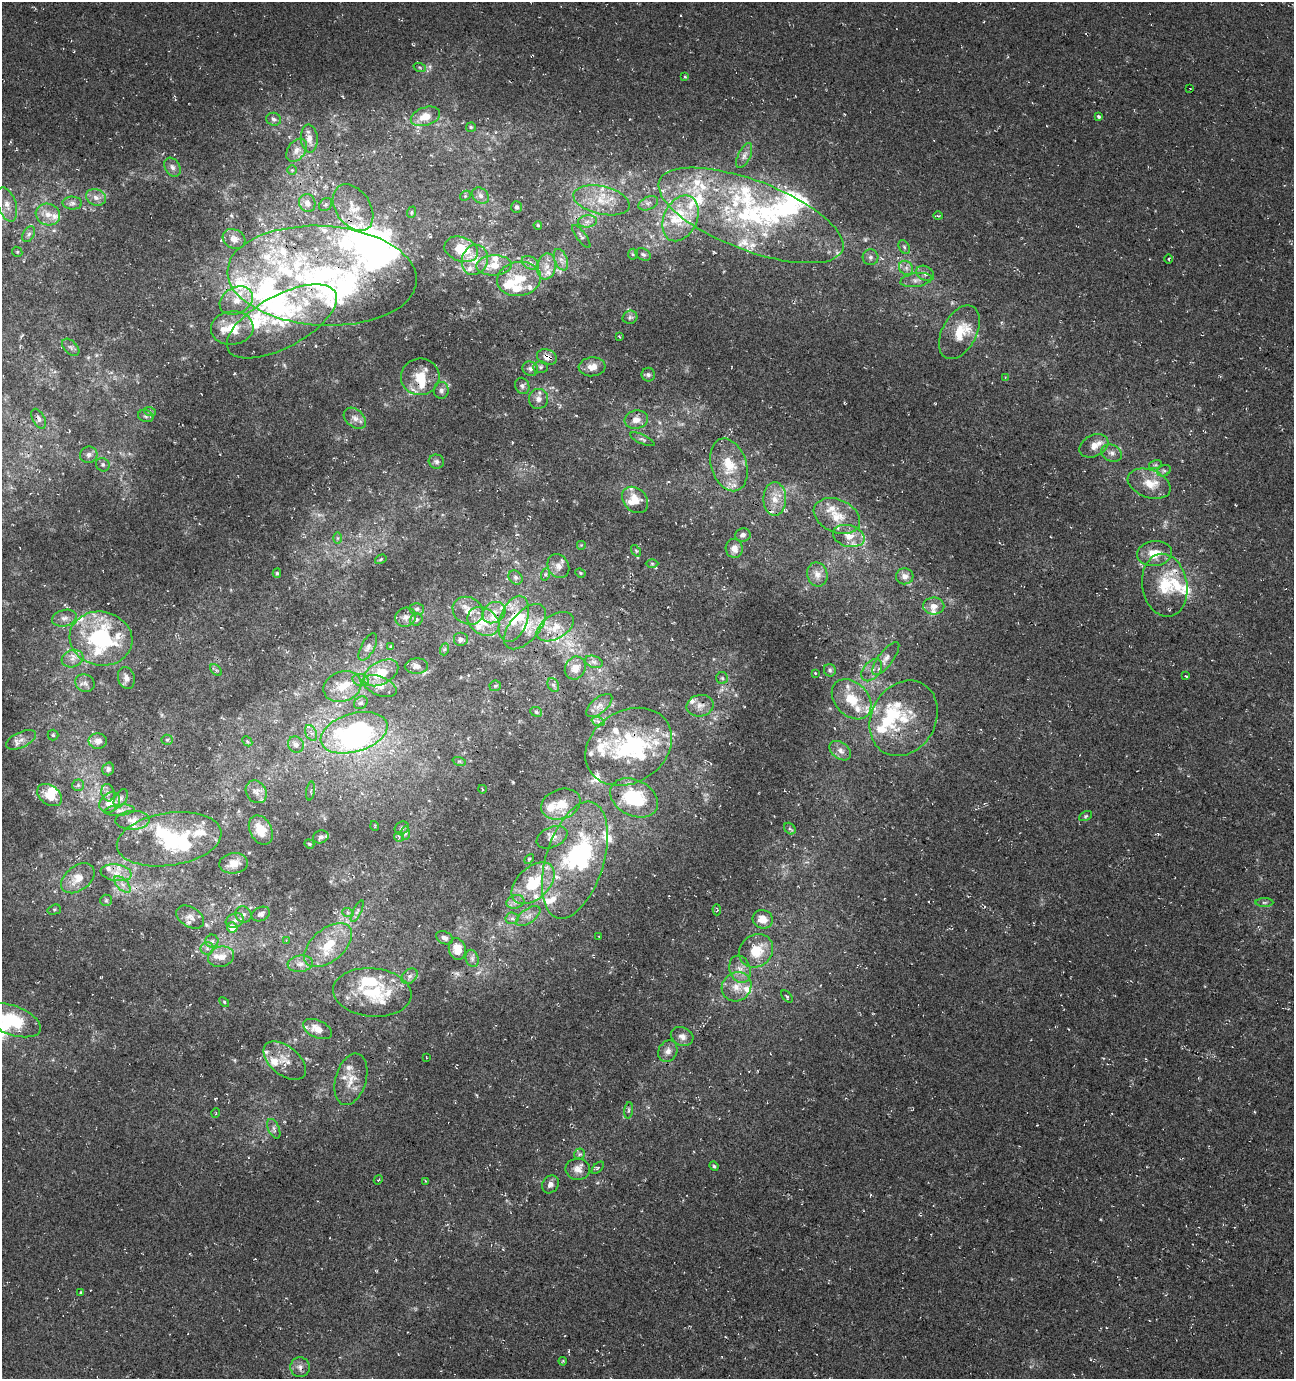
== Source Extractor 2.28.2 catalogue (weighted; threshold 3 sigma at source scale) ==
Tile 6 of 4 x 4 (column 2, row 2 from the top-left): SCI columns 1509-2800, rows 2765-4141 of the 5661 x 5522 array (HDU 1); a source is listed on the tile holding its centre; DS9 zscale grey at full resolution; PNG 1296 x 1381 px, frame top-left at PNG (2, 2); each listed source drawn as its Kron ellipse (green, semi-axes under 4 px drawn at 4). Shown black and unused: <1% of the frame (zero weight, under 3 of 4 exposures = <1% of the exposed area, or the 3 px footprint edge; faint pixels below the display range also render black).
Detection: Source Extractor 2.28.2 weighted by HDU 2 'WHT'; one run over the whole footprint, this tile lists its part. Background -0.0179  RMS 0.0061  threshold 0.0274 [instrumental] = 3 sigma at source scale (4.5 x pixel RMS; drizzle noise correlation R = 1.50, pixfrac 1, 0.0396/0.0396 arcsec/px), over >= 5 px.
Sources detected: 344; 14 inside a brighter object's white glare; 2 cosmic-ray / hot-pixel residue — neither listed nor drawn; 90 inside a brighter listed object's ellipse — not listed separately; the other 238 listed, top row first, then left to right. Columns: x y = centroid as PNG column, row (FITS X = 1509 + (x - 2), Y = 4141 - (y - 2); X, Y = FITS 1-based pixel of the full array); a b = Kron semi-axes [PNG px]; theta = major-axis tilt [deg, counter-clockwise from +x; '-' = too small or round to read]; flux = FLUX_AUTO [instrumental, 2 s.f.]
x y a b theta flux
420 68 6 4 -20 0.81
685 76 3 3 - 0.68
1190 88 2 2 - 0.34
425 116 15 9 18 8.6
1099 116 4 4 - 0.94
274 119 7 6 - 1.7
471 127 5 4 - 0.78
309 139 14 8 -86 4.2
296 150 13 8 55 4.3
744 156 13 6 65 3.1
172 167 10 7 -58 2.6
292 170 5 5 - 0.73
465 196 6 4 46 0.85
481 196 9 7 -46 2.5
96 197 10 8 -21 3.6
601 200 29 14 -13 17
72 203 10 6 -1 2.3
307 203 9 8 - 4.1
648 203 10 6 23 2.6
7 205 17 9 -71 6.6
326 205 7 6 - 1.3
517 207 6 5 - 1.3
353 208 25 17 -56 13
412 212 6 3 71 0.74
48 215 12 10 -20 6.8
751 215 98 35 -21 130
938 216 5 3 - 0.57
680 218 24 16 65 20
588 221 9 6 7 2.7
538 225 4 3 - 0.78
29 234 8 5 60 1.9
581 236 14 4 -53 1.8
234 239 12 9 -27 4.8
904 247 7 5 -60 1.3
461 249 17 12 -20 16
17 252 5 4 - 0.83
633 254 5 5 - 0.86
643 254 8 5 -25 1.4
870 257 8 8 - 2
1169 259 5 3 - 0.67
475 260 15 13 70 8.8
561 260 11 6 -68 3.3
530 263 9 6 -28 2.7
494 265 18 10 2 8.6
546 266 13 9 81 6.1
906 268 8 6 -47 2.3
925 273 9 7 -32 2.7
322 276 95 50 -3 180
519 279 22 17 10 18
916 280 16 7 8 3.8
236 301 18 13 28 10
630 317 7 6 - 1.5
282 321 61 26 28 40
232 328 21 16 5 16
959 332 29 17 62 17
619 336 3 3 - 0.53
71 347 10 6 -45 2.1
547 357 10 7 -19 5.2
541 367 7 6 - 1.6
592 367 13 9 4 5.4
530 369 8 7 - 2.1
648 375 7 6 - 1.4
420 377 19 18 - 13
1005 378 4 3 - 0.73
522 386 8 7 - 1.9
441 390 8 7 - 2.2
538 399 10 9 - 3.7
150 412 6 4 -20 0.91
146 416 8 6 -20 1.4
355 418 12 8 -40 4.1
39 419 11 6 -63 2.5
636 420 12 9 12 4.7
642 439 13 4 -25 1.5
1094 446 15 10 28 5.9
1112 453 10 8 -24 3.1
89 455 9 8 - 2.6
436 462 8 7 - 1.9
103 465 7 6 - 1.6
729 465 27 17 -72 18
1155 465 6 4 18 1
1164 471 7 5 27 1.4
1149 484 22 14 -21 12
775 499 17 11 -89 8.4
635 500 15 11 -46 9.8
837 516 24 16 -24 13
743 535 8 6 12 2
849 536 16 10 -15 7.6
338 538 6 4 90 0.78
581 545 5 5 - 0.67
734 549 9 8 - 5.2
636 551 6 4 -55 0.86
1154 553 17 12 7 12
381 559 6 4 32 0.74
652 564 6 4 -1 0.88
558 566 13 10 -59 4.6
277 573 4 4 - 0.83
580 573 5 4 - 0.73
546 574 6 4 71 0.92
817 574 12 10 -77 5.1
905 576 8 8 - 3.6
516 577 8 6 -44 2
1165 585 32 22 -80 25
934 606 10 8 -2 4.3
417 609 7 6 - 1.5
468 611 16 13 -30 8.1
494 613 12 10 36 6.2
406 617 10 9 - 3.5
64 618 12 8 14 3.9
514 619 24 13 70 16
416 620 6 5 - 1.4
483 621 17 13 -32 12
525 627 27 14 49 14
555 627 20 12 30 9.5
101 639 31 27 -11 72
460 639 7 7 - 2.2
368 647 15 6 61 2.7
391 647 4 3 - 0.63
445 649 6 4 70 0.98
886 658 20 7 53 4.2
72 659 11 8 18 4.7
594 662 9 6 -18 1.9
416 666 12 7 2 3.6
575 668 12 10 62 5.8
216 670 7 4 -45 1.3
830 670 6 6 - 1.4
872 670 13 8 51 4
381 673 19 11 29 16
815 673 3 2 - 0.38
1186 676 3 2 - 0.49
126 678 11 8 -74 3.3
722 678 6 6 - 1.2
361 680 8 6 -16 2.1
85 683 10 8 -28 3
553 685 7 5 -60 1.4
380 686 18 9 -21 5.8
495 686 6 5 - 0.95
342 687 19 15 20 11
852 699 23 16 -46 16
361 703 7 6 - 1.6
599 706 15 8 39 4.2
700 706 14 10 12 5.4
536 712 6 4 -23 1.1
904 718 39 32 59 28
598 721 7 4 -20 1.3
311 733 8 5 -66 2
354 733 34 19 17 80
53 735 5 5 - 1
21 740 16 7 26 4.7
167 740 5 5 - 0.92
98 741 9 8 - 4.2
247 741 6 4 -46 0.85
296 744 8 7 - 2.9
629 747 46 36 33 67
840 751 12 8 -37 3.8
459 761 7 4 -18 1.2
108 769 6 6 - 1.7
78 785 6 6 - 1.3
482 789 4 2 - 0.44
311 791 9 3 83 0.83
256 792 12 10 -54 4.1
108 793 9 6 -74 2.2
50 795 14 9 -38 9.3
121 798 10 6 61 2.1
634 798 25 17 -27 36
110 803 11 9 47 7.9
561 804 20 15 19 12
120 810 15 5 5 2.6
1085 816 7 4 27 0.96
133 820 17 9 2 5
375 826 5 3 - 0.62
402 828 7 6 - 1.5
790 829 6 5 - 1.3
261 830 15 11 -62 11
405 833 7 4 89 1.4
321 837 8 6 19 2.1
399 837 5 4 - 0.83
552 837 16 10 24 4.5
169 839 53 26 9 49
309 844 5 4 - 0.71
529 859 6 3 46 0.62
575 860 60 29 73 71
234 863 14 10 5 7.3
116 873 15 8 -8 6.4
78 878 19 12 37 11
533 883 25 16 43 28
122 884 10 5 -45 3.2
106 900 6 5 - 1.1
515 902 9 6 16 2.8
1264 902 9 4 -1 1.2
54 910 7 5 16 1
717 910 5 3 - 0.61
357 911 12 4 65 1.6
348 913 6 4 -20 1
243 914 8 7 - 2.3
261 914 9 7 24 2.3
528 916 14 7 36 3.9
190 917 15 10 -31 4.4
512 918 6 6 - 1.6
763 919 10 9 - 7.4
235 920 9 7 19 3
232 927 5 5 - 6.8
599 937 3 2 - 0.42
445 938 9 6 -24 2.1
286 940 3 3 - 0.54
212 941 6 6 - 1.8
328 945 28 16 40 21
207 948 6 6 - 1.8
457 949 11 8 -76 8.3
756 951 18 15 41 17
221 957 13 10 13 6
472 958 9 6 -75 2
300 964 13 8 6 4.3
740 969 14 10 -72 6.2
409 976 9 6 41 2.3
737 987 15 14 - 9.7
372 992 39 24 -6 31
787 996 7 3 -49 0.93
224 1002 6 3 -46 0.62
13 1020 30 14 -20 32
317 1029 15 8 -24 8.1
682 1036 11 9 -23 3.9
668 1051 11 9 61 3.8
426 1057 3 2 - 0.42
285 1061 25 14 -40 9.7
351 1079 26 15 74 10
629 1110 8 4 83 1.3
216 1113 5 3 - 0.45
274 1129 10 5 -67 2.1
580 1154 5 5 - 1
714 1166 5 4 - 0.83
598 1168 8 3 45 0.75
578 1169 12 10 -7 4.7
378 1180 5 3 - 0.57
425 1181 4 2 - 0.43
550 1184 9 8 - 2.8
81 1292 4 3 - 0.69
563 1361 4 3 - 0.62
300 1367 10 9 - 3.4
Overlapping masked pixels (flux is a lower limit): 9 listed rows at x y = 751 215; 322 276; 547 357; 635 500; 514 619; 629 747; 575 860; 116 873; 300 1367
Isophote crosses this tile's border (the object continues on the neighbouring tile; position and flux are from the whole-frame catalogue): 1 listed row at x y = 13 1020
Unlisted compact peaks at least as high as the median listed source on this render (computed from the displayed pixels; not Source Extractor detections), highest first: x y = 513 782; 430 66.